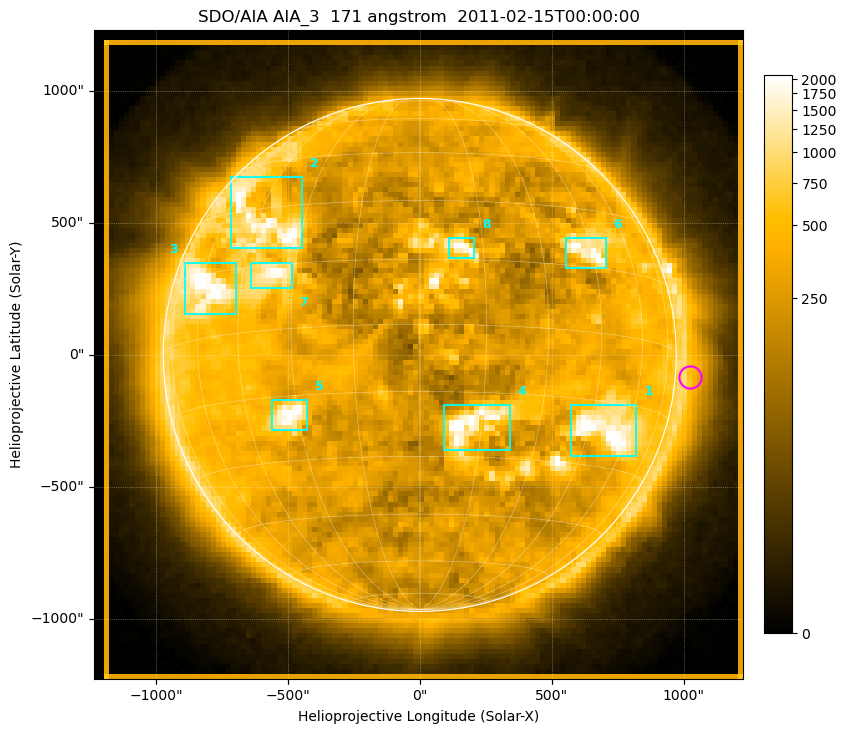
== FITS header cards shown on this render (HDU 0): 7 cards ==
TELESCOP= 'SDO/AIA '
INSTRUME= 'AIA_3   '
WAVELNTH=                  171
WAVEUNIT= 'angstrom'
DATE-OBS= '2011-02-15T00:00:00.34'
CTYPE1  = 'HPLN-TAN'
CTYPE2  = 'HPLT-TAN'

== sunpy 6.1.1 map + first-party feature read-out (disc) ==
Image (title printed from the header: SDO/AIA AIA_3  171 angstrom  2011-02-15T00:00:00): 128 x 128 px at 19.2 arcsec/px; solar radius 972 arcsec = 50.6 px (full disc in frame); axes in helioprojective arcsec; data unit not stated in the header (colour bar unlabelled)
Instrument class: DISC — disc imager (sunpy class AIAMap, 171 A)
Bright regions (active regions / flare kernels): reference = the median radial profile (limb darkening/brightening removed); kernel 3 px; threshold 5 sigma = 644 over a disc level ~303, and >= 1.15x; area >= 9 px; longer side >= 3 px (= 58 arcsec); searched inside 0.97 R_sun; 8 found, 8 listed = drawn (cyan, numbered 1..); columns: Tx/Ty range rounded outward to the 50 arcsec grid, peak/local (2 s.f.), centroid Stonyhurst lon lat
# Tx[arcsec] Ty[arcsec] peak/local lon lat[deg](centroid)
1 550..850 -400..-150 7.5 +51 -21
2 -750..-450 400..700 6.1 -43 +26
3 -900..-700 150..350 5.6 -58 +12
4 100..350 -400..-150 7.4 +13 -22
5 -600..-400 -300..-150 7.5 -32 -19
6 550..700 300..450 5.6 +44 +19
7 -650..-450 250..350 5.9 -36 +13
8 100..200 350..450 5.4 +10 +18
Off-limb structures (1.02-1.3 R_sun): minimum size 25 px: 5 found; the strongest spans PA ~230..290 deg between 1.02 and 1.3 R_sun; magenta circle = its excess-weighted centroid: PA ~265 deg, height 1.06 R_sun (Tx ~1000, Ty ~-100 arcsec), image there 2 x the reference